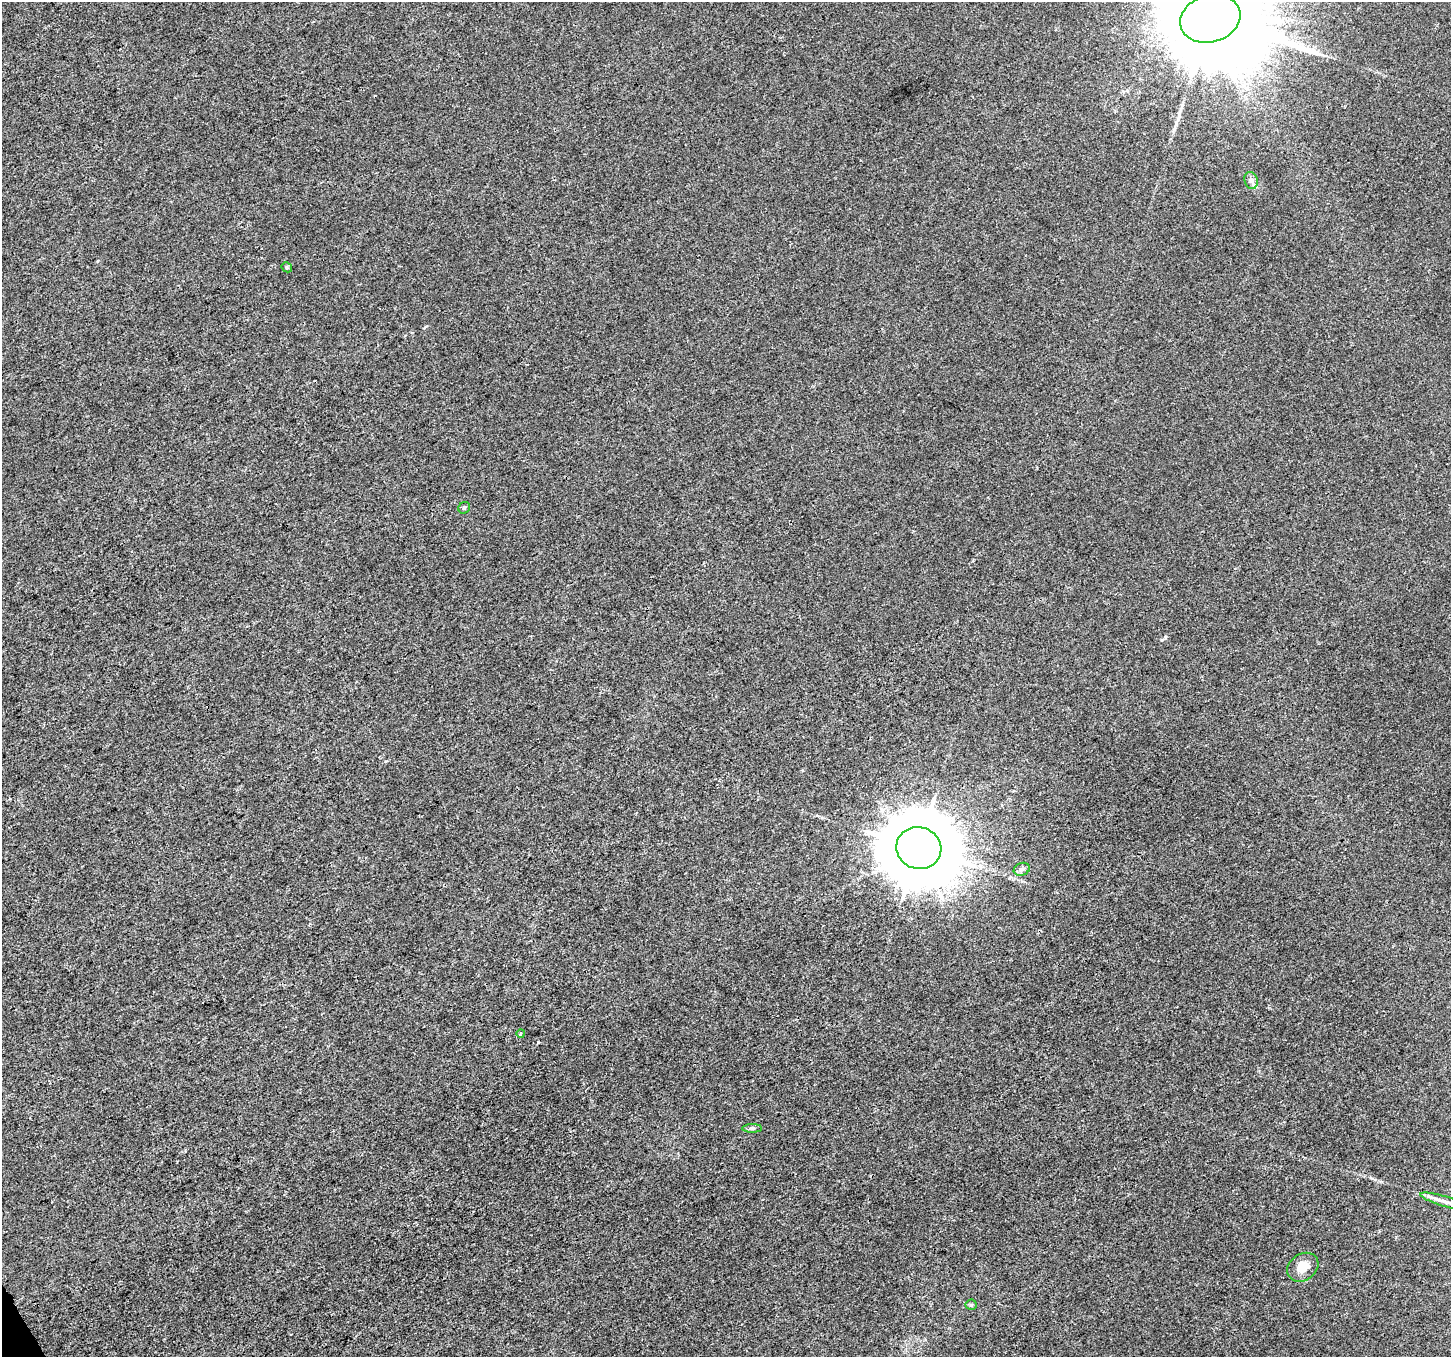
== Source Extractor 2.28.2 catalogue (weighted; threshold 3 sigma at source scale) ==
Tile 7 of 4 x 4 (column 3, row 2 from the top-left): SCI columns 2901-4349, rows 2817-4171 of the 5803 x 5692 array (HDU 1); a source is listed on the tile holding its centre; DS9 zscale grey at full resolution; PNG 1453 x 1359 px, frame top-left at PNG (2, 2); each listed source drawn as its Kron ellipse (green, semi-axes under 4 px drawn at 4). Shown black and unused: <1% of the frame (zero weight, under 3 of 4 exposures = <1% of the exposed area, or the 3 px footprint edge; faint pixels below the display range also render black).
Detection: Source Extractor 2.28.2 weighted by HDU 2 'WHT'; one run over the whole footprint, this tile lists its part. Background 0.0011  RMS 0.0031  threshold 0.0141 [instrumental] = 3 sigma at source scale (4.5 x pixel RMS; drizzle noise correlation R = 1.50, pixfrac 1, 0.0396/0.0396 arcsec/px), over >= 5 px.
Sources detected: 11; all 11 listed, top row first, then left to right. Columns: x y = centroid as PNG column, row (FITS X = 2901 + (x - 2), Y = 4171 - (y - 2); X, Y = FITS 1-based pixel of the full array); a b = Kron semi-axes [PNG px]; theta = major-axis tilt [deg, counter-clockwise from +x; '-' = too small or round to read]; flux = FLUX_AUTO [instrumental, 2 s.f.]
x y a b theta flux
1210 19 31 23 17 13000
1251 180 9 6 -74 1.2
287 267 5 4 - 0.47
464 508 6 5 - 0.56
919 848 23 21 -15 3700
1022 869 8 6 21 1
521 1033 4 3 - 0.42
752 1128 10 4 0 0.69
1445 1202 26 5 -16 2.6
1303 1267 17 13 36 4.3
971 1305 5 5 - 0.44
Overlapping masked pixels (flux is a lower limit): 1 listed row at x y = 1210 19
Isophote crosses this tile's border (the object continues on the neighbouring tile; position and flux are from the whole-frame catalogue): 2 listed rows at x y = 1210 19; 1445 1202
Unlisted compact peaks at least as high as the median listed source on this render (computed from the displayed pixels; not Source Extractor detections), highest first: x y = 1165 637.